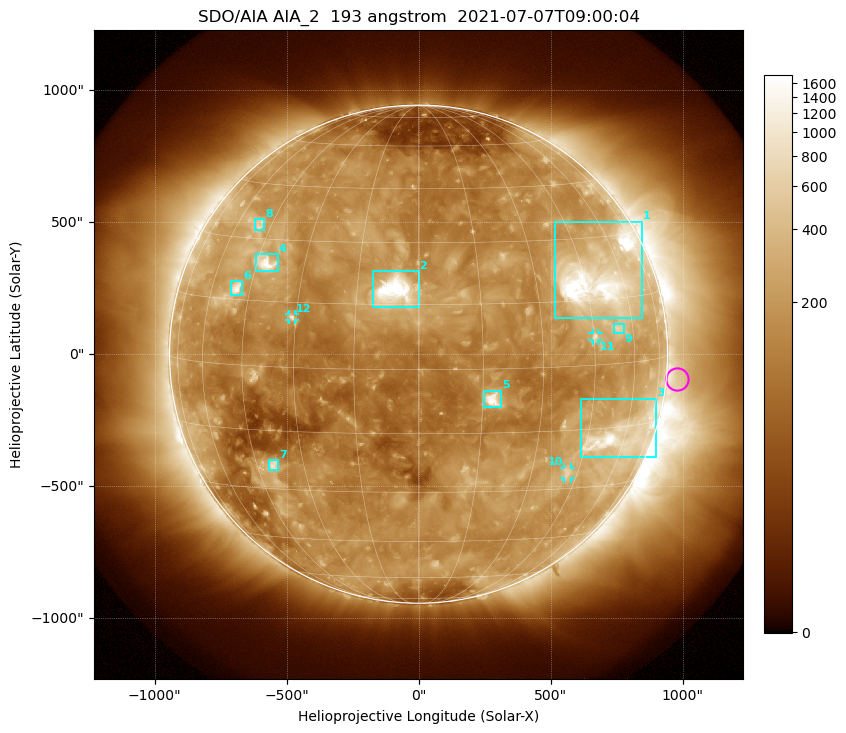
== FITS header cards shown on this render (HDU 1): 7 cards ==
TELESCOP= 'SDO/AIA '           / For AIA: SDO/AIA
INSTRUME= 'AIA_2   '           / For AIA: AIA_ATA1, AIA_ATA2, AIA_ATA3 or AIA_AT
WAVELNTH=                  193 / [angstrom] Wavelength
WAVEUNIT= 'angstrom'           / Wavelength unit: angstrom
DATE-OBS= '2021-07-07T09:00:04.836' / [ISO] Date when observation started; ISO 8
CTYPE1  = 'HPLN-TAN'           / CTYPE1: HPLN
CTYPE2  = 'HPLT-TAN'           / CTYPE2: HPLT

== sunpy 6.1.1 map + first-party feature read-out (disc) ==
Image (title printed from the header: SDO/AIA AIA_2  193 angstrom  2021-07-07T09:00:04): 1024 x 1024 px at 2.4 arcsec/px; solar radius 944 arcsec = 393 px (full disc in frame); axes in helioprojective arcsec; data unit not stated in the header (colour bar unlabelled)
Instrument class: DISC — disc imager (sunpy class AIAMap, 193 A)
Bright regions (active regions / flare kernels): reference = the median radial profile (limb darkening/brightening removed); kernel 9 px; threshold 5 sigma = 322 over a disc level ~156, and >= 1.15x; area >= 12 px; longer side >= 9 px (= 22 arcsec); searched inside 0.97 R_sun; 12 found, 12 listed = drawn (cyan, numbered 1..; 3 of them under ~33 arcsec drawn as corner ticks so the feature stays visible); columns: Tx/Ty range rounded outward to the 5 arcsec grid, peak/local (2 s.f.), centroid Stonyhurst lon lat
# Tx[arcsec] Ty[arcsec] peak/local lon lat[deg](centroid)
1 515..850 135..505 18 +50 +20
2 -175..0 175..315 25 -6 +18
3 615..900 -390..-165 11 +59 -17
4 -615..-530 315..380 9.5 -42 +24
5 250..315 -200..-140 12 +17 -7
6 -710..-670 225..275 7.4 -50 +18
7 -570..-530 -440..-400 5.3 -39 -24
8 -620..-585 470..510 4.1 -50 +34
9 740..780 80..115 3.7 +54 +8
10 550..575 -470..-430 3.6 +41 -26
11 660..685 50..80 4.2 +46 +7
12 -490..-465 130..150 5.1 -31 +12
Off-limb structures (1.02-1.3 R_sun): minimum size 162 px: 2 found; the strongest spans PA ~220..315 deg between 1.02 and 1.3 R_sun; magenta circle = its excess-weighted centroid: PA ~265 deg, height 1.04 R_sun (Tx ~980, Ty ~-90 arcsec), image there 1.5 x the reference